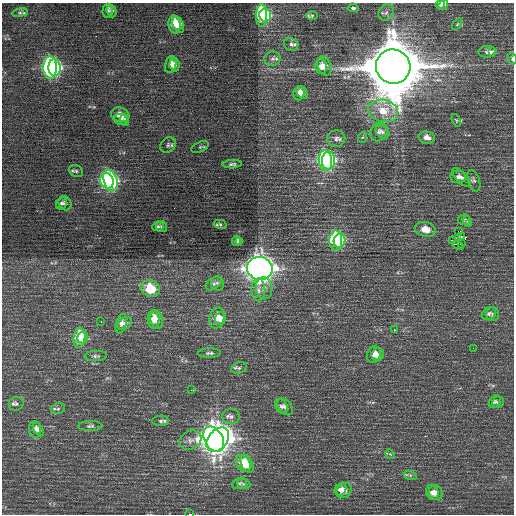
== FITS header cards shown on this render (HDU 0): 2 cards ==
NAXIS1  =                  512 / Axis length
NAXIS2  =                  512 / Axis length

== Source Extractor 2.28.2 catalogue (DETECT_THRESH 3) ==
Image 512 x 512 px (HDU 0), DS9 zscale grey, 1 PNG px = 1 image px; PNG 516 x 516 px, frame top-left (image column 1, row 512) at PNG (2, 3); each listed source drawn as its Kron ellipse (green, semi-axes under 4 px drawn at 4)
Background 0.606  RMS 0.82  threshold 2.47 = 3 sigma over >= 5 px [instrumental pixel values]
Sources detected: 116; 1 with non-positive FLUX_AUTO (blend fragments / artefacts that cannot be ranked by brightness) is neither listed nor drawn; the other 115 listed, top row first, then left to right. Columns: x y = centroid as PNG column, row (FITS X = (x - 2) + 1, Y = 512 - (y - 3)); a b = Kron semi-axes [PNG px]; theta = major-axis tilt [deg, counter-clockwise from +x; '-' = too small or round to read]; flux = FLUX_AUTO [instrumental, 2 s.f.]
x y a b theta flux
440 4 5 4 - 230
443 4 5 4 - 210
353 8 5 3 - 94
108 11 7 5 89 140
112 11 6 4 -71 130
20 13 8 4 8 110
386 13 8 7 - 190
262 15 11 5 90 3500
265 15 6 6 - 2900
312 15 6 4 1 83
178 24 9 5 -64 660
457 24 6 3 54 55
174 25 9 6 -81 750
291 44 7 6 - 150
493 51 4 3 - 230
487 52 9 6 5 160
512 58 6 4 -79 100
272 59 8 7 - 200
170 65 8 5 77 280
174 65 7 5 -82 230
321 66 7 5 89 280
324 66 10 7 -68 330
393 67 17 17 - 450000
50 68 11 7 -89 9200
54 68 8 6 -87 6300
299 93 7 5 76 280
302 93 7 5 -59 200
383 111 15 11 -12 1200
120 115 9 7 -17 440
121 120 7 5 -18 170
125 120 6 4 -81 120
456 120 6 4 -71 73
379 132 10 8 63 240
382 132 8 6 -41 160
363 137 5 3 - 67
427 137 8 6 -10 310
336 139 9 8 - 240
168 145 8 6 44 140
200 147 9 5 24 100
325 161 10 6 -83 7900
329 161 9 6 90 6000
232 164 9 4 3 120
76 171 7 5 -28 120
458 177 8 6 -8 210
462 177 12 5 -45 200
107 181 8 6 -67 7000
111 181 11 6 -72 7600
474 181 11 6 -70 160
61 203 6 5 - 120
65 203 7 6 - 150
464 220 6 5 - 97
467 221 6 4 -71 68
220 224 7 4 -12 75
158 226 6 4 8 79
162 226 6 5 - 100
425 229 11 7 -12 580
458 231 3 2 - 3200
461 236 3 2 - 76
336 240 10 6 89 3900
339 240 7 5 77 2600
236 241 5 3 - 150
240 241 4 3 - 100
452 241 3 2 - 79
461 244 3 2 - 1000
458 245 6 3 -24 640
260 268 13 11 -19 56000
214 283 9 5 34 120
218 283 7 6 - 130
264 288 11 8 -84 310
150 289 10 8 -17 1500
258 290 11 7 -89 280
489 314 7 6 - 130
492 314 7 6 - 120
217 318 11 7 76 640
220 318 6 5 - 330
153 319 9 6 -88 460
157 319 9 6 -77 450
101 321 3 2 - 69
125 323 8 6 36 170
121 324 10 5 74 170
394 330 2 2 - 380
79 338 10 6 83 2000
83 338 6 5 - 1400
473 348 2 2 - 29
209 353 12 4 0 140
374 354 8 6 68 370
377 355 7 6 - 280
96 356 11 5 2 140
239 368 8 5 16 130
191 390 2 2 - 45
495 402 7 5 51 99
498 402 6 6 - 100
16 404 7 7 - 140
282 406 7 6 - 150
285 407 9 6 -49 190
58 409 7 5 12 110
231 416 9 7 -1 190
161 421 8 5 2 130
90 426 12 5 1 140
35 430 8 6 90 230
38 430 8 4 -56 150
214 439 13 9 -60 39000
190 440 11 9 28 310
218 440 14 9 51 38000
390 454 5 4 - 71
243 463 9 6 -57 850
247 464 9 5 -64 800
410 475 7 4 -17 110
239 483 7 5 17 110
244 484 7 5 -20 100
340 490 6 5 - 250
344 490 8 7 - 310
432 492 8 6 -68 260
436 493 7 6 - 250
190 514 4 2 - 2200
At the frame edge (FLAGS 8, measured only in part): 2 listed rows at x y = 512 58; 190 514
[1 non-positive-flux detection neither listed nor drawn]